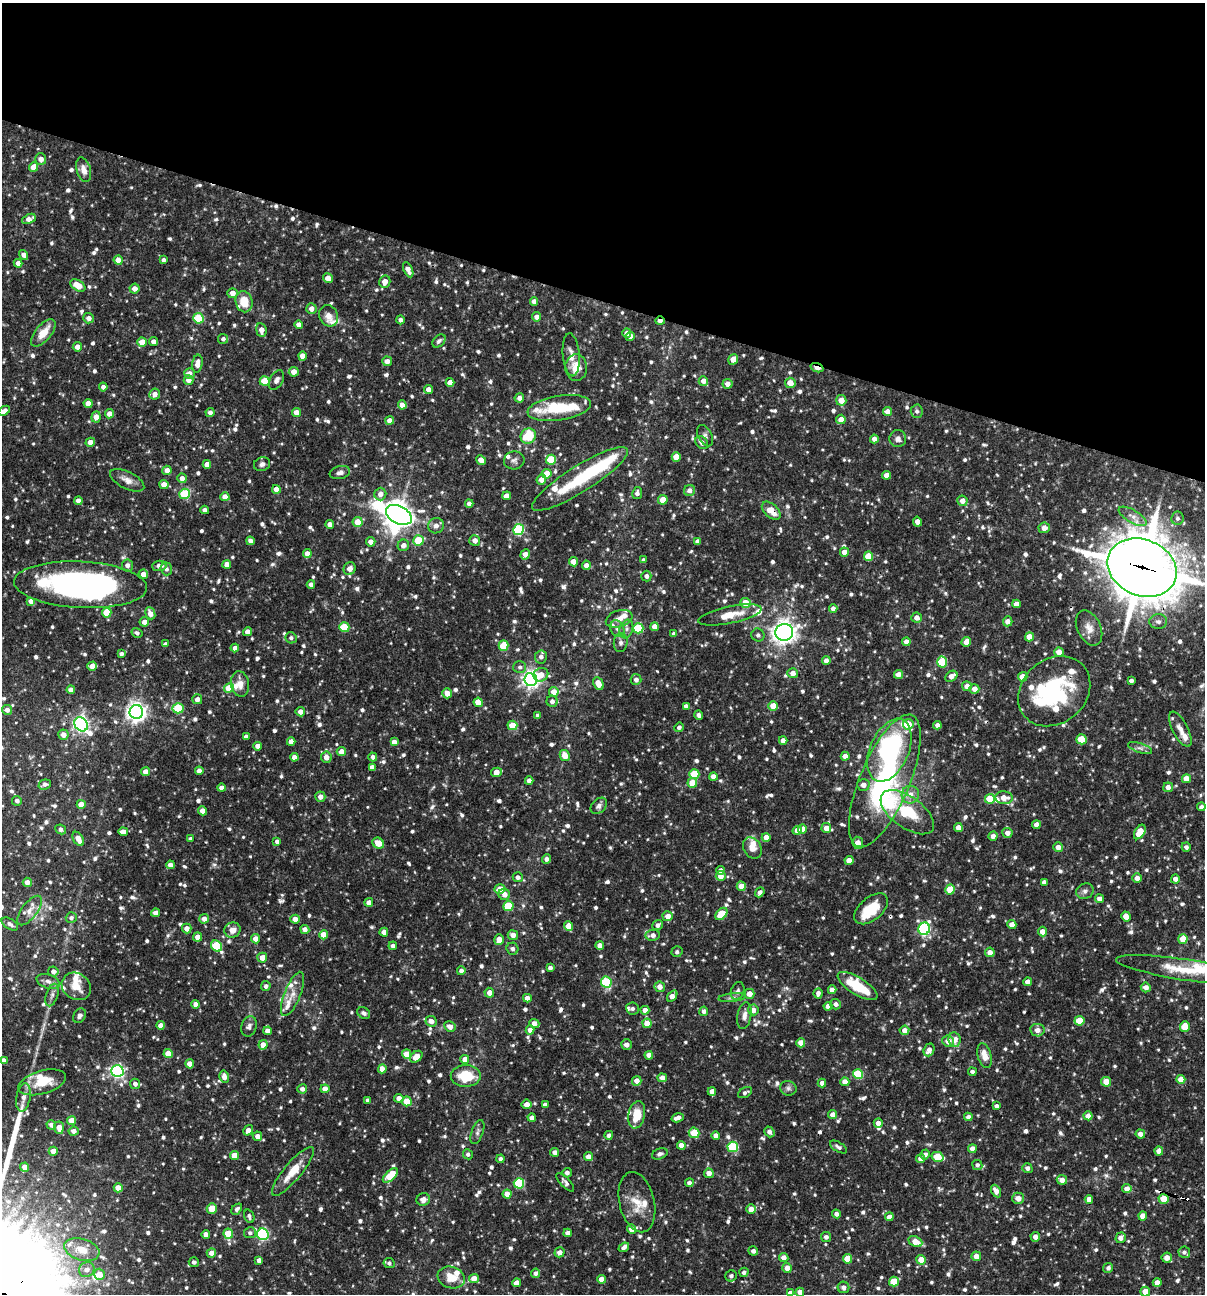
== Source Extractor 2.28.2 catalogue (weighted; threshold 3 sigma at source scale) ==
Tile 2 of 4 x 4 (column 2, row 1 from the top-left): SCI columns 1453-2655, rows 3876-5167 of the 5187 x 5168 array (HDU 1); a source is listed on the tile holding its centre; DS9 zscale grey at full resolution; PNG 1207 x 1296 px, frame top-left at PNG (2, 3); each listed source drawn as its Kron ellipse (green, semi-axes under 4 px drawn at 4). Shown black and unused: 23% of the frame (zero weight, under 3 of 4 exposures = <1% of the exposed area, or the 3 px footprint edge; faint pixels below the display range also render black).
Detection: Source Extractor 2.28.2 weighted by HDU 2 'WHT'; one run over the whole footprint, this tile lists its part. Background 0.0862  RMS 0.0039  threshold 0.0174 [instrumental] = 3 sigma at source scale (4.5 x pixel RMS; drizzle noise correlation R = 1.50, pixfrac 1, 0.05/0.05 arcsec/px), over >= 5 px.
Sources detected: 1178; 5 inside a brighter object's white glare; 11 cosmic-ray / hot-pixel residue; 3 long thin detections or spike segments (spike, bleed or trail) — neither listed nor drawn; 45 inside a brighter listed object's ellipse — not listed separately; of the other 1114, all 500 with FLUX_AUTO >= 1.12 (the completeness limit of this list) listed and drawn (614 fainter detections not listed), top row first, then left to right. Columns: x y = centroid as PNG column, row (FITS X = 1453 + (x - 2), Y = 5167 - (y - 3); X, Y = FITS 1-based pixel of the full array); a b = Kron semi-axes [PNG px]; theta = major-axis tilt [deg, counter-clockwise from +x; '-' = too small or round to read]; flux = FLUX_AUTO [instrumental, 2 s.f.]
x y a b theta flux
41 159 5 5 - 2.3
34 167 5 4 - 5.7
84 170 12 7 -73 3.1
29 219 7 4 24 3
24 255 5 4 - 1.9
118 260 5 4 - 4.1
163 260 4 4 - 1.1
18 263 4 4 - 2.5
408 270 8 4 -64 2.4
328 278 5 4 - 3.6
385 282 6 5 - 3.6
78 285 8 5 -31 7.1
134 288 5 5 - 2.3
233 293 5 5 - 2.9
534 301 4 4 - 2.5
244 302 10 8 -78 7.1
311 309 5 5 - 2.6
329 316 11 9 -68 3.1
537 317 4 4 - 2.1
89 318 5 5 - 2.2
198 318 5 5 - 19
400 320 4 4 - 1.2
660 321 5 3 - 1.9
299 325 4 4 - 2.2
261 330 7 5 -82 2.9
43 333 16 8 50 6.1
627 333 5 4 - 2.2
630 336 4 4 - 2.9
223 339 5 5 - 1.3
153 341 4 4 - 2.1
439 341 8 5 45 1.2
142 342 4 4 - 6
77 347 4 4 - 2.6
571 355 21 8 -85 3.5
302 356 4 4 - 3.3
733 359 5 4 - 3.8
387 361 5 5 - 2.6
197 364 9 5 81 3.4
576 368 13 11 -87 5.8
817 368 7 4 -18 6.3
294 372 5 5 - 3.2
189 374 5 5 - 3
188 380 5 4 - 2.4
276 380 10 6 61 1.6
265 381 5 5 - 10
703 381 5 4 - 2.7
450 382 4 4 - 3
790 383 5 5 - 3.9
728 384 5 5 - 2.3
103 387 4 4 - 2
428 389 4 4 - 2.2
155 394 5 5 - 2.2
519 398 5 4 - 1.9
841 400 5 5 - 3.9
88 403 4 4 - 3.7
402 405 4 4 - 3
559 408 32 12 9 14
4 411 6 4 34 2.1
917 411 6 6 - 1.1
210 412 4 4 - 1.6
887 412 4 4 - 2.9
296 413 4 4 - 4
109 414 4 4 - 2.5
96 417 5 4 - 3.4
841 419 5 4 - 3
390 420 4 4 - 2.5
528 436 8 7 - 11
705 436 11 7 -61 1.5
874 439 4 4 - 2.6
898 439 8 8 - 1.9
90 442 5 4 - 3.3
702 443 7 5 -45 2.2
676 457 4 4 - 5.5
481 460 5 4 - 4
514 460 10 9 - 1.4
551 460 5 5 - 14
207 464 4 4 - 2.9
262 464 8 6 22 1.3
167 470 4 4 - 2.8
340 472 10 6 11 1.6
547 474 5 5 - 6.5
887 475 4 4 - 3.3
182 478 5 4 - 2.7
580 479 56 13 32 21
127 480 18 8 -27 3.3
541 480 5 4 - 3.1
164 485 4 4 - 4.2
276 489 4 4 - 3.6
690 490 6 5 - 1.9
637 493 6 5 - 1.2
185 494 5 5 - 22
380 494 6 6 - 2.7
507 496 4 4 - 3
225 497 4 4 - 3.4
663 500 5 4 - 6.3
78 501 4 4 - 2.1
962 501 5 5 - 2.7
469 504 4 4 - 2.2
205 510 4 4 - 1.7
771 511 11 6 -42 5.6
399 515 14 9 -27 450
1133 516 15 6 -31 2.6
1177 518 6 6 - 1.2
358 522 5 5 - 6.4
917 522 5 4 - 2.5
330 524 4 4 - 2.6
436 526 8 7 - 1.8
1044 528 5 5 - 2.8
519 529 5 5 - 30
418 540 5 5 - 11
475 540 5 5 - 2.6
250 541 4 4 - 1.7
697 541 4 4 - 1.8
371 542 4 4 - 2.6
403 545 6 5 - 2.3
844 552 4 4 - 2.8
307 553 4 4 - 2.2
525 554 5 4 - 3.1
868 556 5 4 - 9.3
643 560 4 3 - 1.2
573 562 4 4 - 4.3
227 564 4 4 - 3.2
127 565 6 5 - 2
586 565 4 4 - 2.6
159 566 7 5 2 2
1142 568 36 28 -23 1700
166 569 6 5 - 1.4
350 569 6 6 - 2.9
143 574 5 4 - 2.7
646 576 5 5 - 1.5
311 584 4 4 - 1.8
81 585 66 23 -3 130
31 601 4 4 - 2.4
746 603 5 5 - 6.6
1016 604 4 4 - 2.6
833 609 4 4 - 1.9
107 613 5 5 - 11
150 613 6 5 - 3.4
730 615 32 8 12 7.4
916 618 5 5 - 2.1
619 619 14 8 18 3.5
1008 621 5 5 - 2.3
144 622 5 4 - 2.5
1158 622 9 7 -1 1.7
344 627 5 5 - 15
654 627 4 4 - 2.9
638 628 5 5 - 19
1089 628 19 11 -65 4.1
617 629 9 6 -66 1.6
626 629 9 6 72 1.8
247 632 4 4 - 2.2
784 632 9 8 - 270
137 633 6 4 -31 1.1
674 634 4 4 - 1.3
758 635 7 6 - 1.2
1029 637 4 4 - 4.8
291 638 6 5 - 1.2
906 642 4 4 - 2.7
966 642 5 4 - 2.7
621 643 9 7 84 1.6
165 644 4 4 - 1.2
503 646 5 5 - 12
235 648 4 4 - 2.3
1059 652 5 4 - 3.3
121 654 4 4 - 1.2
541 657 6 6 - 1.8
826 661 4 4 - 2.1
942 662 5 5 - 17
92 666 5 4 - 3.1
520 667 6 6 - 1.2
793 673 5 5 - 2.9
898 674 4 4 - 2.6
541 675 7 6 - 3.7
951 676 6 5 - 2.7
1023 677 5 4 - 4.5
636 679 5 5 - 1.7
531 680 6 6 - 160
1131 681 4 4 - 1.3
240 684 13 9 -80 3.2
598 684 7 5 -64 4.7
967 686 5 5 - 2.6
229 688 5 4 - 7.8
974 689 5 4 - 2.7
71 690 4 4 - 2.7
1054 691 39 32 41 41
554 692 5 5 - 4.3
447 693 5 4 - 3.8
197 699 5 5 - 2.5
552 701 5 5 - 1.8
478 702 4 4 - 6.2
686 706 4 4 - 1.4
773 706 5 4 - 5.5
178 708 5 5 - 21
7 710 5 5 - 2.2
136 712 7 7 - 220
300 712 5 4 - 2.6
538 715 4 4 - 1.2
699 715 5 3 - 1.2
81 724 8 6 -50 120
908 724 5 5 - 6.4
512 725 5 4 - 8.2
937 725 4 4 - 2
679 727 5 4 - 1.3
1180 729 19 7 -63 3.6
63 735 5 5 - 3.1
246 737 4 4 - 1.8
1081 739 5 5 - 10
783 740 4 4 - 2.4
291 742 4 4 - 2.7
394 742 4 4 - 2.7
257 746 4 4 - 2.3
1140 748 12 4 -19 1.4
889 750 33 19 67 53
341 752 4 4 - 3.5
565 756 5 5 - 5
845 756 4 4 - 2.6
294 757 4 4 - 2.1
326 757 5 5 - 3.3
373 757 4 4 - 1.6
372 767 4 4 - 1.7
199 771 4 4 - 2.4
145 772 4 4 - 3.4
496 772 5 4 - 3.7
694 774 5 5 - 12
713 777 4 4 - 2.8
1186 779 4 4 - 4.7
529 781 4 4 - 2.3
885 781 71 25 67 68
692 783 5 5 - 8.4
45 784 6 5 - 1.3
863 785 6 6 - 2.6
1168 787 5 5 - 1.9
222 788 4 4 - 2.2
910 795 9 8 - 3.5
320 797 5 5 - 2.4
1004 798 9 6 -5 3.8
990 799 5 5 - 9
17 801 5 5 - 1.5
81 804 4 4 - 5.3
599 806 9 6 46 1.6
1201 807 4 4 - 1.4
202 811 5 4 - 2.9
907 812 31 15 -36 19
1036 825 4 4 - 3.1
826 828 5 5 - 3.3
958 828 4 4 - 3.1
61 829 5 4 - 1.6
802 829 4 4 - 2.5
797 830 5 4 - 3
123 832 5 4 - 2.9
1140 832 8 5 58 7.5
1007 833 5 5 - 2.1
993 836 5 4 - 1.9
766 837 4 4 - 3.5
78 839 8 5 -59 4
190 839 4 4 - 1.3
277 841 4 4 - 1.4
378 843 6 5 - 4.4
858 843 6 5 - 3.1
1058 847 5 5 - 2.6
1186 847 5 4 - 1.2
752 848 11 8 -57 3.3
546 859 5 4 - 1.4
849 861 4 4 - 4.2
170 865 4 4 - 2.4
721 870 4 4 - 1.9
721 876 5 5 - 2.8
518 877 5 5 - 1.5
1137 878 5 4 - 2.4
1175 879 4 4 - 2
27 882 4 4 - 2.7
1044 882 4 4 - 1.5
741 886 4 4 - 4.1
500 889 5 5 - 4.1
950 889 5 5 - 8.2
1085 891 9 7 25 1.4
760 892 5 4 - 1.6
504 894 6 5 - 2.7
1099 899 4 4 - 1.9
369 902 4 4 - 1.9
508 906 5 5 - 15
871 909 20 11 40 10
29 910 17 7 53 3.1
156 913 4 4 - 2.8
721 914 7 5 48 10
668 916 5 5 - 2.9
1126 916 5 4 - 3.7
71 918 5 5 - 1.1
204 919 5 4 - 2.6
295 919 5 4 - 2.7
10 924 9 5 -32 1.5
658 925 5 5 - 1.5
1012 925 4 4 - 2.7
568 926 4 4 - 4.3
187 929 5 4 - 2.5
305 929 4 4 - 2.4
924 929 6 5 - 50
232 930 8 7 - 3.3
384 932 4 4 - 3
1042 932 5 4 - 3.2
324 935 4 4 - 5.4
513 935 5 5 - 2.6
653 935 7 5 6 2
197 937 4 4 - 3.2
255 939 5 4 - 2.7
1183 939 5 4 - 6.7
499 940 5 4 - 4
600 945 4 4 - 2.5
216 946 6 5 - 19
393 946 4 4 - 1.5
512 949 6 6 - 1.5
677 952 5 5 - 1.2
990 952 5 5 - 2.8
262 958 5 5 - 3.3
550 968 4 4 - 1.6
1187 970 72 10 -9 15
53 971 5 5 - 1.9
461 971 4 4 - 1.7
48 981 12 7 -19 2
606 982 5 5 - 25
1027 982 4 4 - 2.7
76 986 15 13 -37 5.9
266 986 5 4 - 1.2
858 986 23 8 -32 15
660 987 5 5 - 2.9
1146 987 5 5 - 2.2
832 990 4 4 - 2.6
738 991 9 6 70 1.3
489 993 5 4 - 2.6
818 993 5 4 - 1.9
292 994 23 8 68 4.4
749 994 5 5 - 3.7
52 995 12 6 71 1.6
672 996 6 4 54 3.1
527 998 4 4 - 2.8
732 998 14 4 6 1.4
196 1004 4 4 - 2.5
836 1004 5 5 - 1.6
828 1006 4 4 - 2.5
632 1008 6 6 - 1.1
645 1010 4 4 - 2.9
753 1010 5 5 - 2.8
704 1011 4 4 - 1.6
364 1013 7 5 -32 1.2
80 1016 8 6 61 1.2
744 1016 13 7 79 2.3
431 1021 6 5 - 2
1079 1021 5 5 - 11
534 1023 5 4 - 2.9
647 1023 4 4 - 4.6
161 1025 4 4 - 2.6
249 1026 10 7 70 1.8
1185 1026 5 5 - 5.9
450 1027 6 5 - 3
530 1030 4 4 - 2.6
904 1030 5 4 - 2.7
1037 1030 7 6 - 2.6
268 1031 4 4 - 2.5
955 1040 7 6 - 4
948 1041 6 5 - 2.8
801 1043 4 4 - 4.1
263 1045 5 4 - 3.7
626 1045 5 5 - 2
929 1050 6 5 - 2.2
168 1054 4 4 - 5.8
407 1054 4 4 - 5.8
649 1055 4 4 - 2.7
984 1056 12 7 -76 4.2
416 1057 7 5 42 4.7
465 1059 4 4 - 3
3 1060 4 4 - 1.8
190 1064 4 4 - 3.3
382 1069 4 4 - 2.9
117 1071 6 6 - 86
972 1072 4 4 - 1.1
858 1074 5 5 - 21
466 1076 15 11 0 12
224 1077 6 5 - 2.9
662 1078 4 4 - 2.4
1181 1079 4 4 - 4.7
637 1081 5 5 - 2.9
42 1082 24 11 16 9.2
845 1082 4 4 - 3.3
1106 1082 5 4 - 5
822 1083 4 4 - 1.9
135 1084 5 5 - 1.7
788 1088 8 7 - 1.2
302 1089 5 4 - 1.7
325 1089 4 4 - 3.3
712 1092 4 4 - 2.7
745 1093 7 5 29 1.1
23 1097 14 7 80 2.6
399 1098 4 4 - 2.5
368 1100 4 3 - 1.1
407 1101 5 4 - 9.7
527 1104 5 4 - 2.6
545 1105 4 4 - 1.4
996 1106 4 4 - 1.5
637 1115 14 8 79 7.2
833 1115 4 4 - 2.6
1088 1116 4 4 - 3.5
968 1117 4 4 - 2
532 1118 4 4 - 2.4
678 1118 7 4 14 2.3
72 1121 4 4 - 6.2
878 1123 4 4 - 2.5
51 1125 5 4 - 1.8
59 1128 6 5 - 3.4
248 1130 5 4 - 2.7
74 1131 5 4 - 2.2
477 1132 12 6 70 1.3
769 1132 6 4 -54 1.8
694 1133 5 5 - 9.6
1140 1134 5 4 - 2.2
609 1135 4 4 - 1.7
716 1135 4 4 - 2.5
257 1136 5 4 - 2.3
681 1145 4 4 - 2.5
733 1147 5 5 - 25
838 1147 9 5 -32 1.3
972 1149 4 4 - 2.8
53 1151 4 4 - 4.2
1159 1151 4 4 - 2.8
555 1152 4 4 - 2.2
468 1154 5 5 - 1.2
660 1154 8 5 22 1.3
925 1154 5 4 - 1.3
234 1155 4 4 - 5.4
588 1157 4 4 - 2.7
938 1157 6 5 - 13
500 1159 4 4 - 1.1
921 1159 4 4 - 2.5
977 1165 5 5 - 1.2
25 1167 4 4 - 3
1027 1168 5 4 - 1.5
293 1171 31 8 50 8
567 1173 5 4 - 1.6
709 1173 5 4 - 2.8
390 1175 9 5 43 12
1062 1180 5 5 - 2.7
565 1182 12 5 -46 1.2
519 1183 5 5 - 27
689 1183 4 4 - 1.6
118 1188 4 4 - 5.6
1127 1189 4 4 - 3
996 1191 7 4 -61 2.7
507 1194 4 4 - 4.1
1018 1198 6 5 - 3.1
423 1199 7 6 - 2.5
1089 1199 4 4 - 2.7
1164 1199 5 5 - 6.7
637 1202 31 17 -77 8.4
212 1208 5 5 - 7.5
237 1209 6 4 46 1.1
751 1209 5 4 - 3.9
836 1214 4 4 - 1.6
249 1216 7 5 -70 1.2
1143 1216 4 4 - 3.7
889 1217 4 4 - 2.5
631 1229 4 4 - 2.6
250 1233 6 5 - 1.1
568 1233 4 4 - 2.7
206 1234 4 4 - 2.5
228 1234 5 5 - 11
263 1234 6 5 - 56
826 1237 5 5 - 1.5
1035 1237 5 4 - 2.5
1121 1238 5 5 - 2
915 1242 7 5 -25 5.4
624 1247 6 4 37 1.5
82 1250 18 10 -17 6.4
753 1251 5 4 - 1.7
560 1252 5 5 - 2.4
1184 1252 6 5 - 1.2
211 1253 5 4 - 2.6
976 1256 5 5 - 3.5
784 1258 5 4 - 2.6
1167 1258 5 5 - 2.9
848 1259 5 4 - 7.4
259 1260 4 4 - 1.9
921 1260 5 4 - 4.7
194 1262 5 4 - 1.1
389 1263 6 5 - 1.1
787 1268 5 5 - 3.2
1108 1268 5 5 - 1.3
87 1270 8 7 - 2.2
744 1272 4 4 - 1.1
536 1273 5 4 - 1.6
99 1274 5 5 - 4.2
731 1276 6 5 - 1.2
451 1277 14 10 -19 6.4
474 1278 5 4 - 3.5
601 1279 4 4 - 2.9
894 1281 5 5 - 9.4
1157 1282 4 4 - 2.8
517 1283 4 4 - 2.7
843 1287 6 5 - 1.8
1145 1291 5 5 - 5.2
800 1292 4 4 - 2.7
790 1293 4 4 - 1.5
Overlapping masked pixels (flux is a lower limit): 7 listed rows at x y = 660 321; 817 368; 771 511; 1142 568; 81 585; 1054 691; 818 993
Isophote crosses this tile's border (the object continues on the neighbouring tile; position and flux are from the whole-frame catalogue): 7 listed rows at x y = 4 411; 1142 568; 81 585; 1187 970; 3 1060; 800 1292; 790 1293